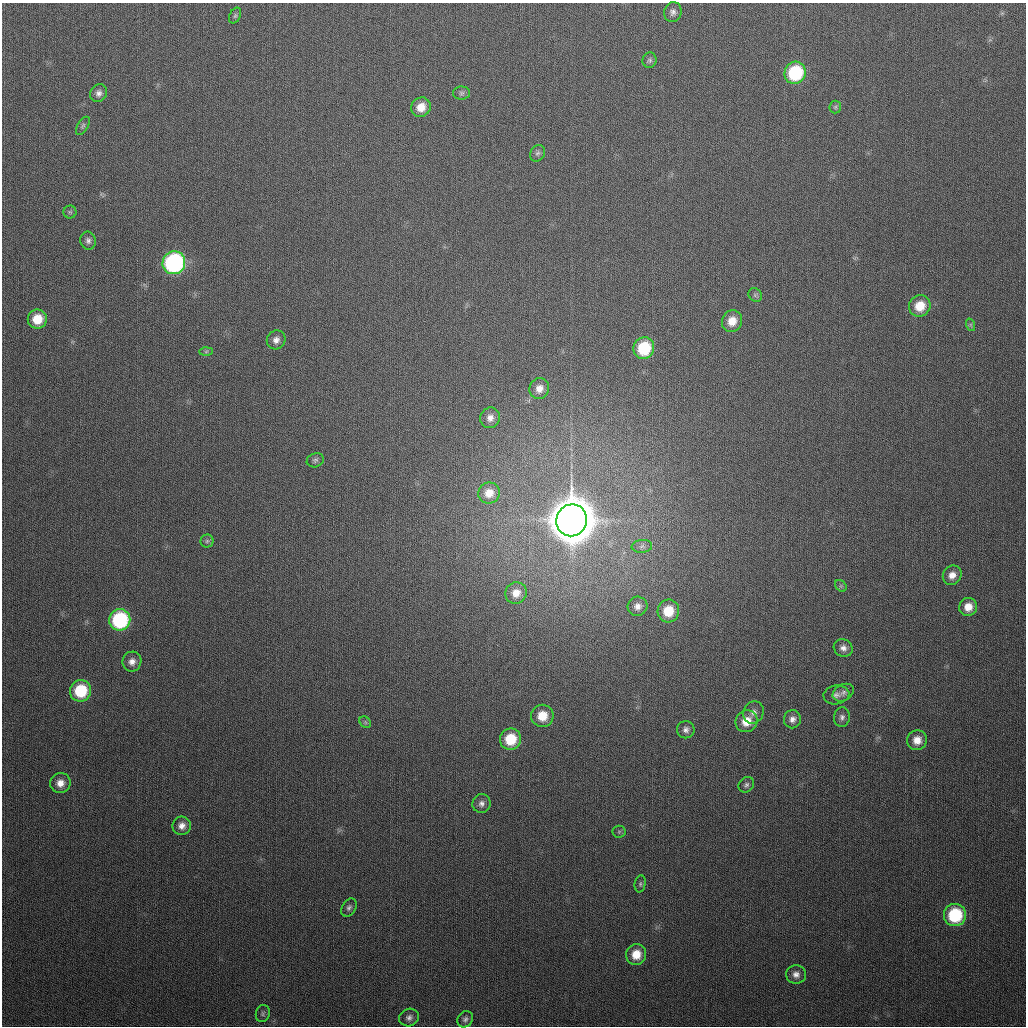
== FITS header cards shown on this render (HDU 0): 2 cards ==
NAXIS1  =                 1024
NAXIS2  =                 1024

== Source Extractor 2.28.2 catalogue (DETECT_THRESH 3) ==
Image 1024 x 1024 px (HDU 0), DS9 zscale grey, 1 PNG px = 1 image px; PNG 1028 x 1028 px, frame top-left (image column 1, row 1024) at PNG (2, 3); each listed source drawn as its Kron ellipse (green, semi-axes under 4 px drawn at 4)
Background 313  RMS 12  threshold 36.6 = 3 sigma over >= 5 px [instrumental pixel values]
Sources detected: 62; all 62 listed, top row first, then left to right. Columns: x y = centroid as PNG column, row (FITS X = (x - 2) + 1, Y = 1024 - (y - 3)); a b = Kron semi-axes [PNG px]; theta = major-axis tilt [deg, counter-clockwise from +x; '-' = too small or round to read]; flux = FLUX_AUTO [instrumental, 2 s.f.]
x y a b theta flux
673 12 10 8 73 3.6e+03
235 16 8 5 63 1.7e+03
650 60 8 7 - 2.2e+03
795 73 11 10 - 5.9e+04
99 93 9 8 - 3.7e+03
462 93 8 6 2 2.2e+03
421 107 10 9 - 1.1e+04
835 107 6 6 - 1.7e+03
83 126 10 5 58 2.0e+03
538 153 9 7 60 2.5e+03
70 212 6 6 - 1.6e+03
88 241 9 7 -78 3.2e+03
174 263 11 11 - 1.5e+05
755 295 7 6 - 1.8e+03
920 306 11 10 - 1.6e+04
37 319 9 9 - 1.6e+04
732 321 11 10 - 1.1e+04
971 325 6 4 -72 1.3e+03
276 340 10 9 - 5.0e+03
644 348 11 10 - 4.0e+04
206 351 7 4 1 1.4e+03
539 389 10 9 - 6.5e+03
490 418 10 9 - 5.6e+03
315 460 9 7 20 2.3e+03
489 493 11 10 - 9.5e+03
572 520 16 15 - 4.6e+06
207 541 6 6 - 2.0e+03
642 546 10 6 5 3.2e+03
952 575 10 9 - 6.9e+03
841 586 6 5 - 1.5e+03
516 593 11 10 - 8.6e+03
637 606 10 9 - 4.9e+03
968 607 9 9 - 9.6e+03
668 611 11 10 - 2.0e+04
120 620 11 10 - 8.3e+04
843 648 10 8 -28 4.6e+03
132 662 10 9 - 5.4e+03
80 691 11 10 - 3.9e+04
843 693 11 8 28 3.7e+03
836 695 13 9 9 4.5e+03
753 712 11 10 - 5.1e+03
542 716 11 11 - 1.6e+04
842 717 10 8 82 3.1e+03
792 719 9 8 - 4.7e+03
746 721 11 10 - 1.4e+04
365 722 6 5 - 1.8e+03
686 730 9 8 - 3.7e+03
510 739 11 10 - 2.7e+04
917 740 10 10 - 8.8e+03
60 783 10 10 - 7.6e+03
746 785 8 7 - 2.4e+03
481 803 9 9 - 4.1e+03
182 826 9 9 - 5.8e+03
619 832 6 6 - 1.5e+03
640 884 8 5 81 1.7e+03
349 908 10 6 59 2.6e+03
955 915 11 11 - 5.1e+04
636 954 10 10 - 1.4e+04
796 974 10 9 - 4.7e+03
263 1014 8 7 - 2.1e+03
409 1018 10 8 21 3.7e+03
465 1019 8 7 - 2.7e+03